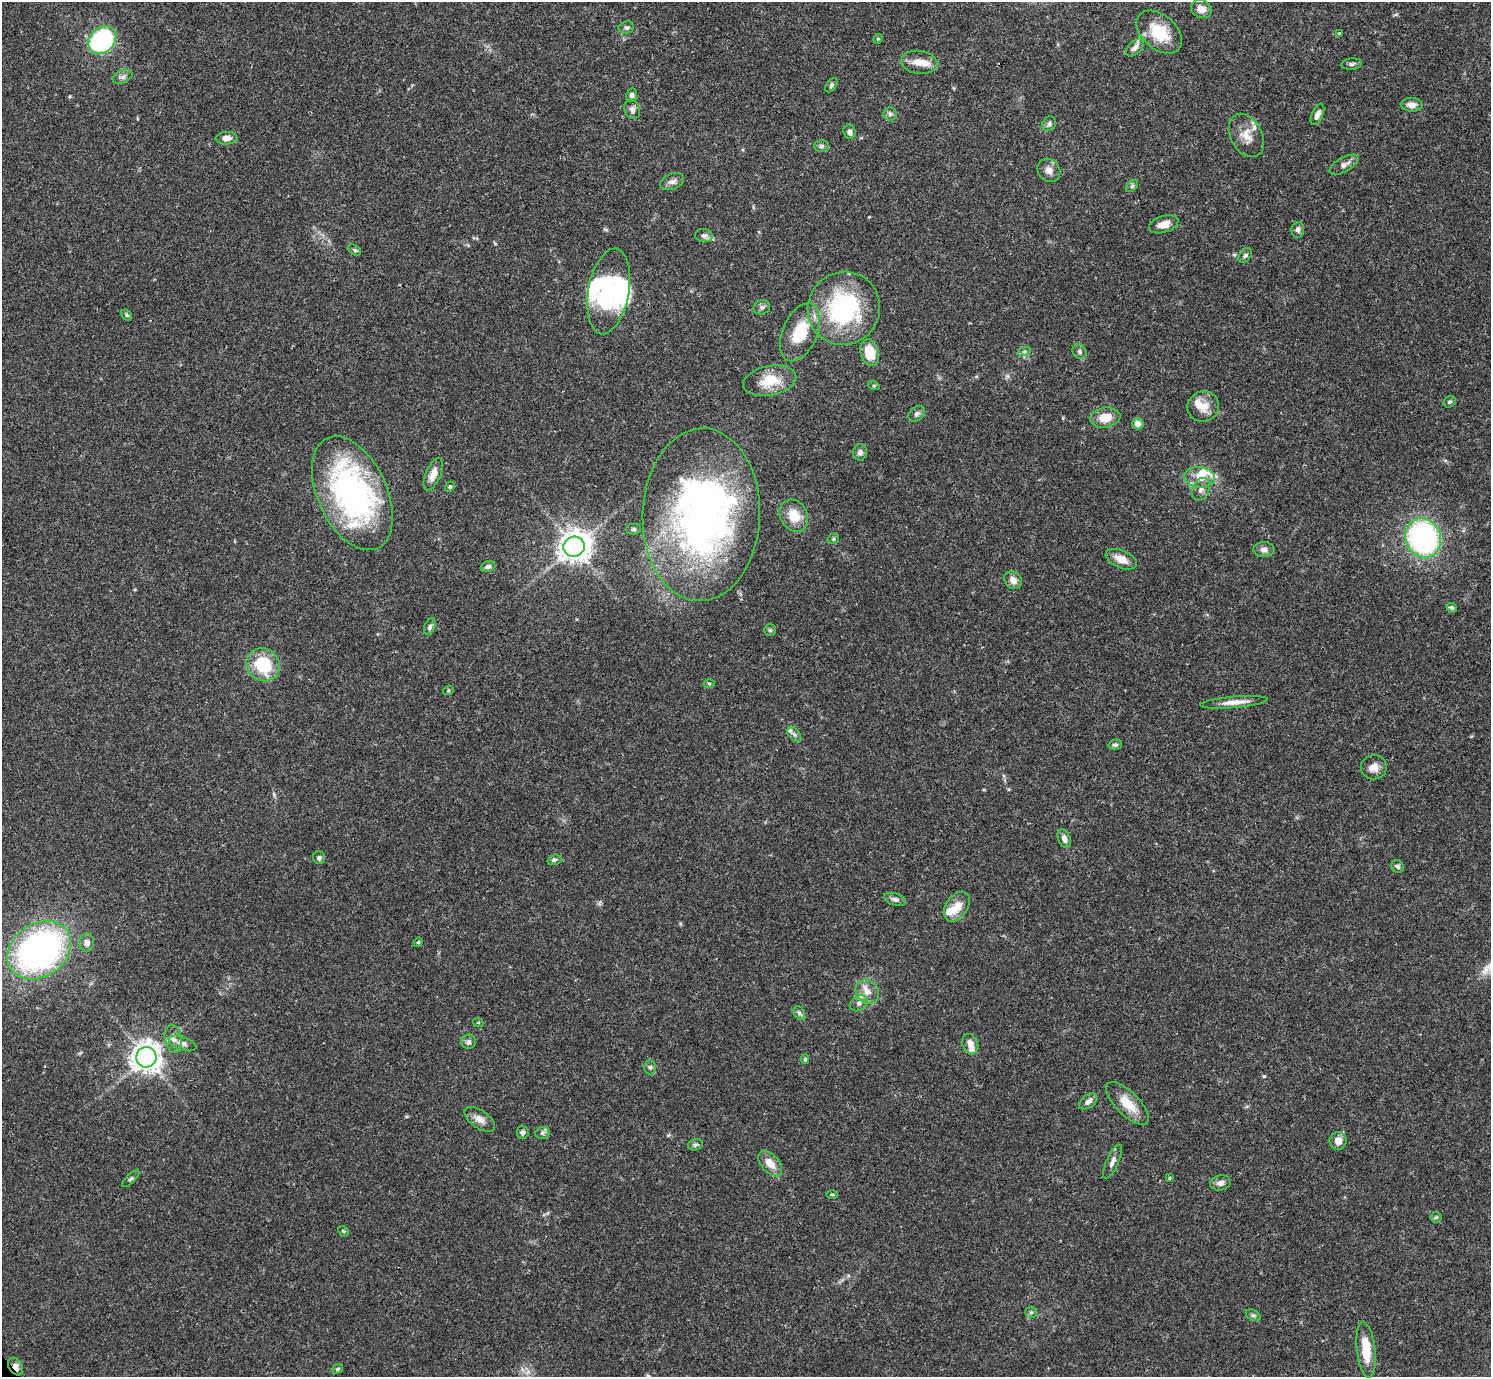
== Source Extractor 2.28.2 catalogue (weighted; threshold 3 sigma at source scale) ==
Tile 10 of 4 x 4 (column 2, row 3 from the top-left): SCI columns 1491-2979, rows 1534-2908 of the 5961 x 5958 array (HDU 1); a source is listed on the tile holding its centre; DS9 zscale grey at full resolution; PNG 1493 x 1379 px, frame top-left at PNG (2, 2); each listed source drawn as its Kron ellipse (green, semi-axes under 4 px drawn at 4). Shown black and unused: <1% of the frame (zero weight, under 3 of 4 exposures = <1% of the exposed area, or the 3 px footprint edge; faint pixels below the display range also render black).
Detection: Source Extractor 2.28.2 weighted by HDU 2 'WHT'; one run over the whole footprint, this tile lists its part. Background 0.0407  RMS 0.0027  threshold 0.0119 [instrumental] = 3 sigma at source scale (4.5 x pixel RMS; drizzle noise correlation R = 1.50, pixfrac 1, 0.05/0.05 arcsec/px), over >= 5 px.
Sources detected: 124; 4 inside a brighter object's white glare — neither listed nor drawn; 9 inside a brighter listed object's ellipse — not listed separately; the other 111 listed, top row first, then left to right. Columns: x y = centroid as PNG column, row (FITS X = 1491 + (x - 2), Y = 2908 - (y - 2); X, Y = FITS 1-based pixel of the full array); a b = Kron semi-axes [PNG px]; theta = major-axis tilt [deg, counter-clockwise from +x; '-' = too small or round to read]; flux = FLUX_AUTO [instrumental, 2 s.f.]
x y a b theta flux
1201 9 11 9 -26 2.1
626 27 8 6 9 0.69
1159 32 26 17 -41 9
1339 33 3 3 - 0.29
878 39 5 4 - 0.33
102 40 15 12 45 35
1135 48 11 6 46 1.2
919 62 18 11 -8 3.2
1352 64 10 5 6 0.75
123 77 10 6 22 0.93
831 85 8 4 54 0.52
632 95 7 5 80 0.78
1412 105 11 6 -2 1.7
632 109 10 7 -68 1.1
890 114 6 6 - 0.66
1317 114 11 5 66 1.4
1049 124 8 6 53 0.74
850 132 7 6 - 0.99
1246 135 23 15 -61 4
227 138 11 6 4 1.7
821 146 7 5 -2 0.63
1344 165 16 7 30 1.5
1049 170 12 10 -47 1.8
672 181 12 7 23 1.3
1132 186 7 4 45 0.5
1164 224 15 8 17 2.5
1298 230 8 6 82 0.85
704 236 9 6 -8 0.81
355 250 7 4 -36 0.44
1245 255 8 5 50 0.6
609 291 43 20 80 20
762 307 8 7 - 0.82
844 308 37 36 - 34
127 315 6 4 -42 0.45
800 332 31 17 66 9.2
1079 351 8 6 -49 0.77
870 352 13 9 -75 6.1
1024 352 7 4 19 0.53
770 381 27 14 11 6.6
874 386 6 3 -18 0.31
1449 402 7 5 32 0.49
1203 406 16 15 - 3.8
917 414 9 6 43 0.8
1105 417 15 10 8 4
1138 424 6 5 - 1.8
860 452 8 7 - 0.94
433 474 17 7 67 2.7
1200 477 15 10 -7 3.5
450 487 5 4 - 0.42
1201 489 12 8 68 1.4
352 493 60 34 -65 71
701 515 86 58 88 130
794 516 17 13 -61 5.2
633 529 7 5 1 0.53
1423 538 20 17 -67 60
833 539 6 5 - 0.44
574 547 10 10 - 320
1264 549 10 7 1 1.3
1121 559 16 8 -23 3.2
488 567 7 5 19 0.74
1013 580 9 8 - 2
1452 608 5 4 - 0.52
430 626 8 5 67 0.7
770 630 5 5 - 0.47
263 665 17 16 - 13
709 683 5 3 - 0.3
448 691 5 3 - 0.28
1234 702 34 5 5 2.8
794 735 9 5 -52 0.73
1115 745 7 5 13 0.52
1374 767 13 12 - 2.2
1064 839 9 6 -68 1.3
319 858 6 6 - 0.65
554 860 7 5 15 0.51
1398 866 7 5 -50 0.66
895 899 11 6 -19 0.98
957 907 16 11 55 3.6
418 942 5 4 - 0.37
87 943 9 7 89 1.5
39 950 34 26 35 110
867 992 13 11 -50 2.8
859 1003 9 7 38 1.2
799 1013 7 5 -59 0.62
478 1022 5 3 - 0.23
173 1039 14 8 -79 1.9
468 1042 7 7 - 0.7
183 1043 14 6 -19 1.3
970 1044 10 7 -68 1.9
146 1057 10 10 - 280
805 1059 5 4 - 0.43
650 1067 7 6 - 0.57
1088 1101 10 6 36 1.3
1127 1103 28 11 -45 5.5
480 1119 17 9 -35 2.2
523 1132 6 6 - 0.76
542 1133 7 5 15 0.74
1338 1141 9 8 - 2.2
695 1145 7 5 16 0.59
1112 1162 18 6 66 1.4
770 1164 15 9 -48 3.4
1169 1178 3 3 - 0.3
131 1179 11 3 45 0.45
1220 1183 10 7 14 1.2
832 1194 5 3 - 0.3
1436 1217 5 5 - 0.4
343 1231 6 4 -44 0.33
1031 1312 6 5 - 0.51
1253 1315 8 5 -29 0.49
1366 1350 28 9 -84 6.2
15 1366 9 6 -56 1.8
337 1369 6 4 19 0.44
Overlapping masked pixels (flux is a lower limit): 1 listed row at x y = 15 1366